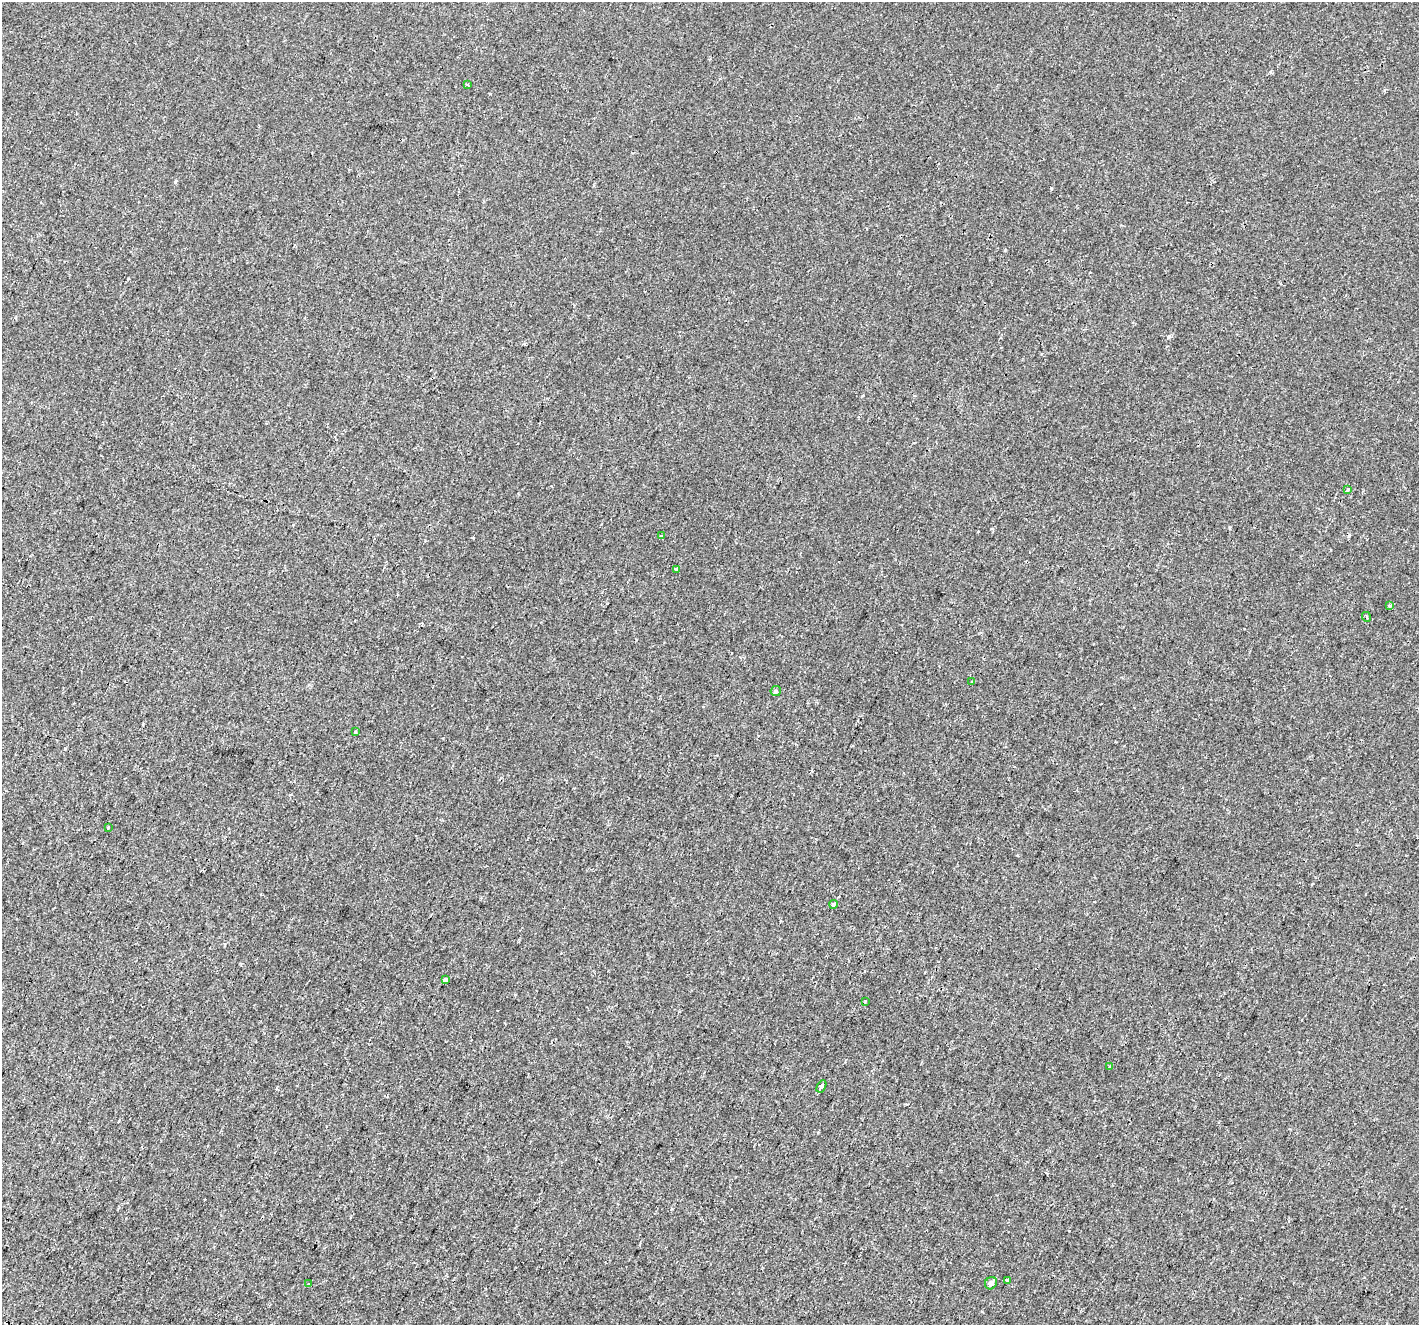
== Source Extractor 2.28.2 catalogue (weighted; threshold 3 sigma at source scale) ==
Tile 7 of 4 x 4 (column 3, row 2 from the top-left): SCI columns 2874-4290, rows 2961-4283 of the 5740 x 5855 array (HDU 1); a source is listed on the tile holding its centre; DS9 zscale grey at full resolution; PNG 1421 x 1327 px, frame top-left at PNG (2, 2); each listed source drawn as its Kron ellipse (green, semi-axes under 4 px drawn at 4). Shown black and unused: <1% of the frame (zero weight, under 2 of 3 exposures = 3% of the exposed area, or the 3 px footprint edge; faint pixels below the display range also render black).
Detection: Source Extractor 2.28.2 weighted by HDU 2 'WHT'; one run over the whole footprint, this tile lists its part. Background 1.18e-04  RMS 0.002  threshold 0.0091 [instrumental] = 3 sigma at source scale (4.5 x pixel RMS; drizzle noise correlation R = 1.50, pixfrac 1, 0.0396/0.0396 arcsec/px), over >= 5 px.
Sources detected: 24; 6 cosmic-ray / hot-pixel residue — neither listed nor drawn; the other 18 listed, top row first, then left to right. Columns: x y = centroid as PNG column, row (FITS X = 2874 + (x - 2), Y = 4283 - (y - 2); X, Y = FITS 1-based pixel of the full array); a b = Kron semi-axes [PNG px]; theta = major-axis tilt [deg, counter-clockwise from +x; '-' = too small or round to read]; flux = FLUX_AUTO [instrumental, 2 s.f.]
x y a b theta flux
467 85 3 2 - 0.26
1348 490 4 3 - 0.84
661 536 4 3 - 0.63
676 569 3 3 - 0.32
1390 606 4 4 - 0.31
1367 617 5 3 - 0.19
972 681 3 3 - 1.1
776 691 5 5 - 0.58
356 732 3 3 - 0.4
108 828 3 3 - 0.46
833 904 4 3 - 0.39
445 980 3 3 - 7.7
865 1001 3 3 - 0.41
1109 1067 3 3 - 0.29
821 1086 6 3 59 2.1
1007 1281 4 3 - 1.6
991 1283 6 5 - 0.64
309 1284 3 3 - 0.66
Unlisted compact peaks at least as high as the median listed source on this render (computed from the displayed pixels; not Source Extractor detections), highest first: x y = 1169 336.